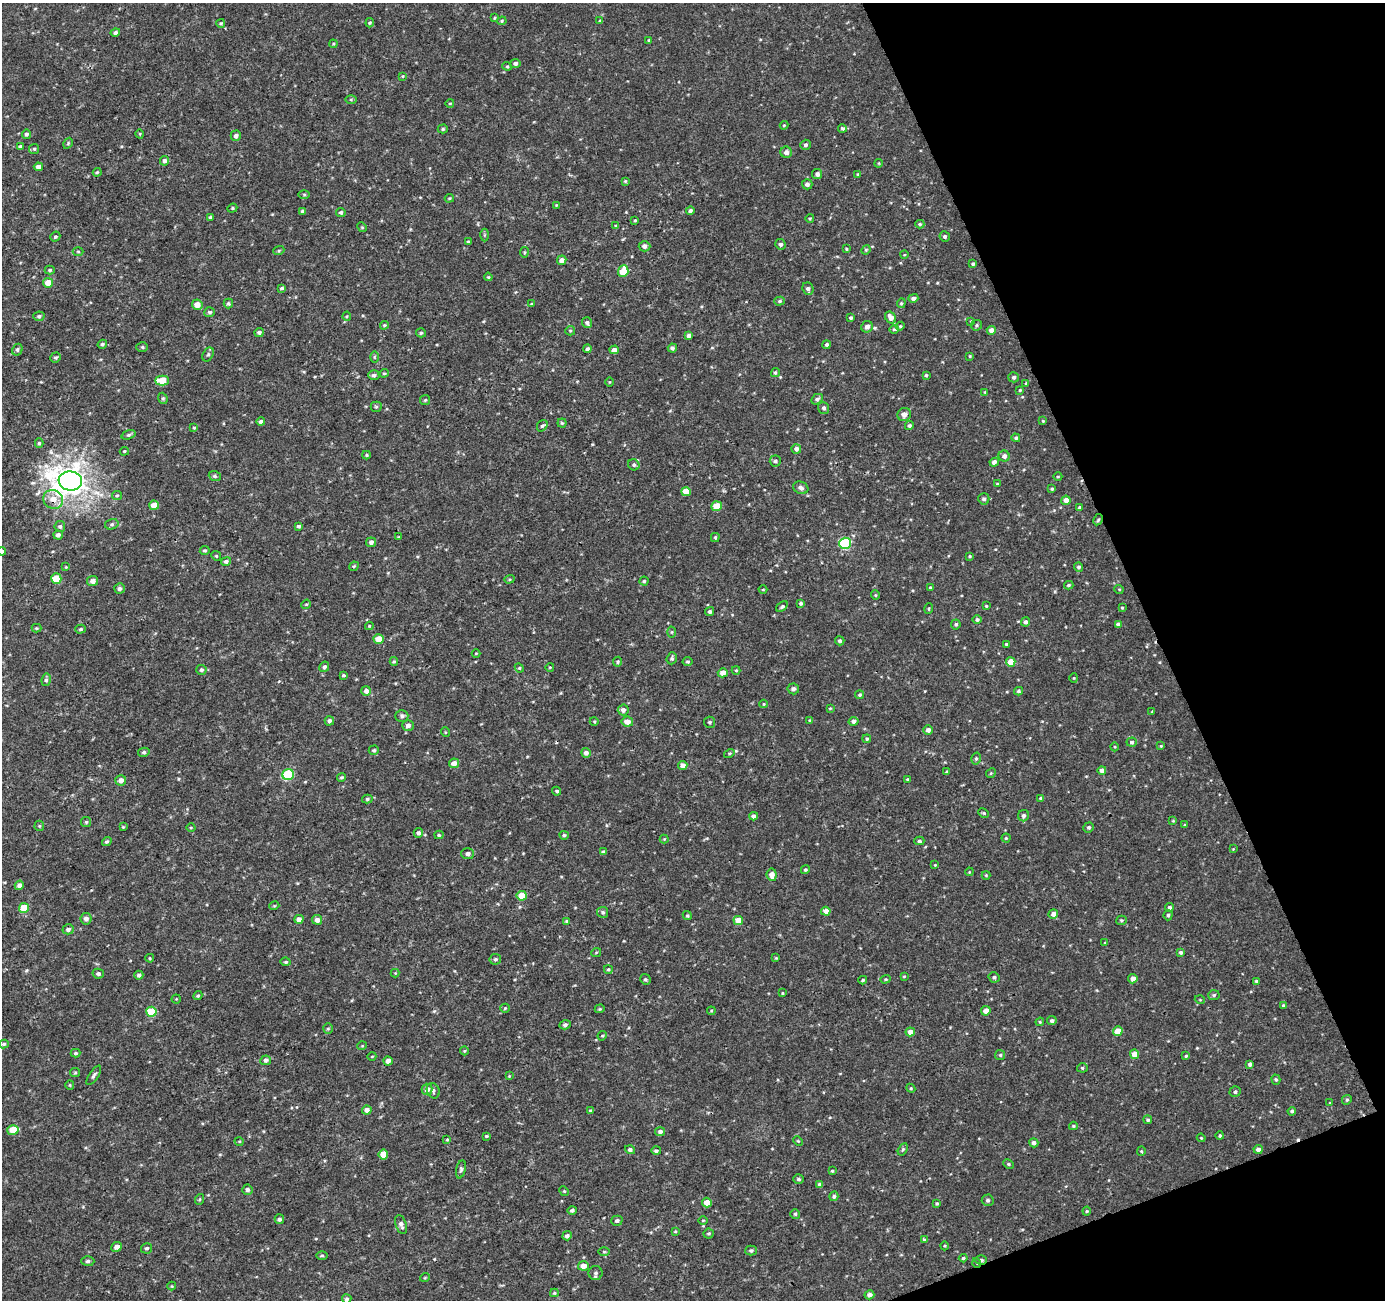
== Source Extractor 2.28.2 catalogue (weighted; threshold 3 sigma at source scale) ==
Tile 12 of 4 x 4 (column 4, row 3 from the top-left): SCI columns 4195-5577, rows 1400-2697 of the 5626 x 5450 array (HDU 1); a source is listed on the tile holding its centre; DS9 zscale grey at full resolution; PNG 1387 x 1302 px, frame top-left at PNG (2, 3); each listed source drawn as its Kron ellipse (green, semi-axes under 4 px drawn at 4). Shown black and unused: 19% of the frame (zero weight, under 3 of 4 exposures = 4% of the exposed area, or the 3 px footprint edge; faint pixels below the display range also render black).
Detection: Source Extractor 2.28.2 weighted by HDU 2 'WHT'; one run over the whole footprint, this tile lists its part. Background 0.00449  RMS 0.003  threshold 0.0136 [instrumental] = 3 sigma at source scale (4.5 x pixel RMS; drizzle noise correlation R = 1.50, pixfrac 1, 0.0396/0.0396 arcsec/px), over >= 5 px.
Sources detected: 407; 2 cosmic-ray / hot-pixel residue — neither listed nor drawn; the other 405 listed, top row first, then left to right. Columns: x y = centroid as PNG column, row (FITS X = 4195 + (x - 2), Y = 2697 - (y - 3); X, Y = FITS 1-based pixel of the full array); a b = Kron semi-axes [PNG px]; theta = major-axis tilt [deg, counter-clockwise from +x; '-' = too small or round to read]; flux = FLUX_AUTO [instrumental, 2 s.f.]
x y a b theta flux
494 18 3 3 - 0.3
502 21 5 4 - 0.33
600 21 4 3 - 0.46
221 23 4 3 - 0.38
370 23 5 3 - 0.36
115 32 5 4 - 0.74
649 40 4 3 - 0.29
333 44 4 3 - 0.28
515 63 5 4 - 0.95
507 66 5 4 - 0.34
403 76 4 3 - 0.27
351 99 5 4 - 0.36
450 103 4 3 - 0.26
784 125 4 4 - 0.27
842 128 4 4 - 0.54
443 129 5 4 - 0.43
26 134 4 4 - 0.54
140 134 4 3 - 0.23
236 136 5 5 - 0.99
68 143 6 4 58 0.38
806 145 5 5 - 0.77
20 146 4 3 - 0.34
34 149 5 5 - 0.47
786 152 6 5 - 1.3
164 161 5 4 - 0.87
879 163 4 3 - 0.26
38 167 4 4 - 1.5
97 172 4 3 - 0.36
817 174 5 5 - 0.86
858 174 4 3 - 0.3
625 181 4 4 - 0.33
807 184 5 5 - 1
304 194 6 4 -1 0.38
449 198 5 4 - 0.37
556 205 4 3 - 0.23
232 208 5 4 - 0.42
303 211 4 3 - 0.62
690 211 4 4 - 0.74
341 212 5 4 - 0.6
210 217 3 3 - 0.41
810 218 4 3 - 0.27
635 220 3 3 - 0.28
920 224 4 4 - 0.49
616 226 4 4 - 0.43
362 227 5 4 - 0.31
484 235 6 4 90 0.42
945 236 5 5 - 0.7
55 237 5 4 - 0.52
468 241 4 3 - 0.35
781 244 5 5 - 0.84
644 246 6 5 - 1.4
846 249 4 3 - 0.34
279 250 5 3 - 0.36
866 250 5 4 - 0.35
78 251 5 3 - 0.31
524 252 5 3 - 0.33
904 255 4 3 - 0.22
562 260 5 4 - 1.5
973 264 4 4 - 0.48
50 270 5 4 - 0.48
623 271 6 5 - 7.1
488 277 4 3 - 0.32
48 283 5 5 - 4
282 288 4 3 - 0.46
808 289 6 5 - 0.88
913 298 5 4 - 0.96
780 301 5 4 - 0.52
228 303 5 4 - 0.48
901 303 5 4 - 0.39
531 304 4 3 - 0.29
197 305 5 5 - 3.1
210 312 5 5 - 0.59
39 316 6 4 11 0.58
347 316 4 4 - 0.33
890 317 6 5 - 1.9
851 318 3 3 - 0.51
971 321 3 3 - 0.21
587 323 5 5 - 0.87
384 325 4 3 - 0.38
976 325 5 5 - 0.49
900 326 4 4 - 0.38
867 327 6 5 - 1.2
894 329 4 4 - 0.36
991 330 4 4 - 1.8
570 331 5 4 - 0.38
259 332 4 4 - 0.7
421 333 5 4 - 0.56
689 336 4 4 - 0.99
102 344 5 4 - 0.51
827 345 4 4 - 0.59
142 347 6 5 - 0.5
672 348 4 4 - 0.69
588 349 4 4 - 0.61
17 350 6 5 - 0.62
614 350 4 4 - 1.5
208 354 7 5 62 0.62
970 356 3 2 - 0.28
56 357 5 5 - 0.49
374 357 5 3 - 0.32
775 372 4 4 - 0.46
384 373 4 3 - 0.32
374 375 5 5 - 0.9
926 375 4 3 - 0.41
1014 377 5 5 - 0.72
162 381 7 5 -1 6.3
609 382 5 3 - 0.26
1026 383 4 3 - 0.36
1020 390 3 3 - 0.31
985 392 4 2 - 0.21
163 398 6 4 -69 0.44
817 399 6 5 - 0.77
425 400 5 5 - 0.42
376 407 5 5 - 0.45
824 408 6 5 - 0.66
904 414 7 6 - 1.7
1043 421 4 3 - 0.29
261 422 4 4 - 0.77
562 423 4 4 - 0.38
542 426 6 5 - 0.67
909 426 4 4 - 0.55
194 428 4 4 - 0.34
129 435 7 4 18 0.53
1016 438 4 4 - 0.53
39 443 4 4 - 0.46
796 449 5 4 - 1.2
124 451 5 3 - 0.33
367 455 4 4 - 0.38
1004 456 5 5 - 1.3
775 461 5 5 - 0.73
994 462 5 4 - 1.5
634 465 6 5 - 0.7
215 476 6 5 - 0.51
1058 477 4 3 - 0.28
70 481 12 9 -9 370
997 484 3 3 - 0.28
801 488 8 6 -24 1
1052 489 4 3 - 0.45
686 492 5 4 - 3.3
117 495 5 4 - 0.36
53 499 10 9 - 3.5
984 499 6 5 - 0.82
1066 500 4 4 - 2.1
154 505 5 4 - 3.4
716 506 5 5 - 5
1079 507 4 3 - 0.32
1098 520 6 4 61 0.51
112 524 7 5 15 0.59
60 526 5 5 - 0.63
298 526 4 4 - 0.55
58 535 5 4 - 0.99
399 537 3 3 - 0.29
715 537 4 3 - 0.4
371 542 5 5 - 1.2
845 543 6 5 - 25
205 550 5 4 - 0.51
2 551 4 4 - 0.64
216 556 5 4 - 0.38
970 556 3 3 - 0.33
226 561 5 4 - 0.76
354 566 5 4 - 0.31
66 567 4 3 - 0.24
1078 567 4 4 - 0.63
56 578 5 5 - 5.4
509 579 5 4 - 0.37
93 581 5 5 - 1.4
644 581 4 4 - 0.42
1069 585 5 3 - 0.47
931 588 4 3 - 0.56
120 589 5 5 - 0.84
763 589 4 3 - 0.25
1119 589 5 3 - 0.25
875 595 4 4 - 0.31
801 603 4 3 - 0.53
306 604 5 4 - 0.37
986 606 3 3 - 0.32
782 607 7 4 37 0.45
1122 608 3 3 - 0.28
929 609 5 3 - 0.4
710 612 5 4 - 0.71
977 620 5 4 - 0.64
1025 622 4 4 - 0.82
956 624 5 5 - 0.57
1118 624 4 4 - 0.92
369 626 4 4 - 0.27
37 628 5 4 - 0.33
81 629 5 4 - 0.42
672 632 5 3 - 0.33
379 639 5 5 - 4.5
840 641 5 4 - 0.61
1006 644 4 3 - 0.35
476 653 4 3 - 0.24
672 658 6 5 - 0.58
394 661 4 4 - 0.39
618 662 5 4 - 0.49
688 662 5 4 - 0.48
1011 662 4 4 - 4.6
324 667 5 4 - 0.72
550 667 4 3 - 0.25
519 668 5 4 - 0.38
201 670 5 5 - 0.65
736 670 4 4 - 0.32
723 673 5 4 - 2.6
343 675 3 3 - 0.38
1074 678 4 4 - 0.26
46 680 6 4 80 0.67
793 689 6 5 - 0.83
366 691 5 5 - 1.2
1018 691 4 3 - 0.5
860 695 4 4 - 0.44
764 704 4 4 - 0.28
830 708 4 3 - 0.26
623 710 5 5 - 1.3
1152 711 4 2 - 0.2
402 716 6 6 - 0.77
810 720 4 2 - 0.25
329 721 4 4 - 0.97
594 721 4 3 - 0.26
854 721 5 4 - 1
627 722 5 5 - 2.4
709 722 5 5 - 0.62
408 725 5 5 - 1.2
928 730 5 4 - 1.3
445 732 5 3 - 0.27
867 739 4 4 - 0.44
1132 742 5 4 - 0.72
1161 746 4 3 - 0.26
1115 747 4 3 - 0.26
374 750 5 4 - 0.45
144 752 6 4 14 0.54
586 753 5 5 - 1.2
729 753 5 4 - 0.39
976 758 6 5 - 0.53
454 763 5 5 - 2.1
683 765 4 4 - 1.5
1102 770 4 4 - 1.5
947 772 4 4 - 0.36
991 773 5 4 - 0.35
288 775 6 5 - 21
341 777 4 4 - 0.46
907 779 4 3 - 0.29
121 780 5 5 - 1.6
557 791 4 4 - 0.49
1041 798 4 3 - 0.69
367 799 5 4 - 0.46
984 813 6 4 -26 0.39
754 816 4 4 - 1.2
1024 816 6 5 - 0.74
1173 821 3 3 - 0.27
86 822 5 5 - 0.41
1185 825 4 4 - 0.34
39 826 5 5 - 0.41
123 827 3 3 - 0.27
1089 827 5 5 - 0.61
191 828 4 3 - 0.25
418 833 5 4 - 0.97
439 835 4 4 - 0.43
564 835 4 4 - 0.5
1006 838 4 4 - 0.35
664 839 4 4 - 0.3
107 841 5 4 - 0.52
919 841 5 4 - 0.58
1233 849 4 3 - 0.22
603 852 4 3 - 0.82
468 854 6 5 - 1.1
935 865 4 3 - 0.27
805 870 5 4 - 0.46
969 872 4 3 - 0.24
772 875 6 5 - 2.2
986 875 4 4 - 0.3
19 885 5 4 - 0.98
522 896 5 4 - 5.5
274 906 5 3 - 0.28
1169 907 4 4 - 0.7
24 908 5 5 - 7.6
826 911 5 4 - 2.1
603 912 5 5 - 0.59
1053 914 5 4 - 1.7
1168 915 5 4 - 0.5
687 916 5 4 - 0.4
86 919 6 5 - 1.2
299 919 4 4 - 1.5
317 920 5 5 - 1.4
738 920 5 4 - 3.3
1121 920 5 4 - 0.41
566 921 4 4 - 0.31
68 929 5 5 - 0.98
1105 943 3 3 - 0.24
1181 952 4 4 - 0.55
596 953 5 3 - 0.24
150 958 4 4 - 0.29
776 958 4 3 - 0.27
495 959 5 5 - 0.6
286 962 5 4 - 0.43
608 969 4 4 - 0.46
395 973 4 4 - 0.26
98 974 5 5 - 0.84
139 975 4 4 - 0.72
904 976 4 3 - 0.26
994 977 5 5 - 0.59
645 979 5 5 - 0.55
885 979 5 4 - 0.35
1133 979 4 4 - 1.9
863 980 4 3 - 0.38
1256 981 4 4 - 0.38
782 993 3 3 - 0.29
1214 995 6 5 - 0.52
198 996 5 4 - 0.42
176 999 4 4 - 0.33
1200 1000 5 3 - 0.25
1283 1006 4 4 - 0.5
505 1008 5 4 - 0.35
600 1009 5 4 - 0.38
711 1011 4 3 - 0.3
986 1011 5 4 - 2.5
151 1012 5 5 - 11
1052 1021 5 4 - 0.83
1040 1022 4 4 - 0.36
565 1025 5 4 - 0.76
328 1029 5 4 - 0.41
1118 1031 5 4 - 3.6
910 1032 5 4 - 1.8
602 1036 5 4 - 0.33
4 1044 5 4 - 0.53
362 1046 5 3 - 0.24
464 1051 4 4 - 0.28
76 1053 5 4 - 0.46
1134 1054 4 4 - 3.1
1000 1055 5 5 - 0.52
372 1056 4 3 - 0.22
1186 1056 4 3 - 0.32
266 1060 5 4 - 0.75
388 1061 4 4 - 1.4
1250 1064 4 4 - 0.75
1082 1068 5 4 - 0.45
75 1073 5 4 - 0.37
94 1075 11 4 56 0.82
509 1076 3 3 - 0.22
1276 1080 5 4 - 0.46
70 1085 5 4 - 0.34
911 1088 4 4 - 0.39
427 1089 5 5 - 1.7
433 1091 8 6 -67 0.87
1235 1092 5 5 - 0.65
1347 1100 5 4 - 0.5
1330 1103 4 2 - 0.19
367 1110 5 4 - 1.6
591 1111 4 3 - 0.54
1292 1111 4 4 - 0.6
1148 1120 4 4 - 0.54
1073 1126 4 3 - 0.33
13 1130 5 5 - 6.2
660 1132 5 4 - 0.83
486 1136 4 3 - 0.34
1220 1136 4 4 - 0.41
1201 1138 4 3 - 0.27
447 1140 4 3 - 0.29
239 1141 4 3 - 0.27
798 1141 5 3 - 0.28
1034 1143 4 4 - 0.91
903 1149 6 4 59 0.42
1258 1149 4 4 - 1.2
630 1150 5 4 - 0.84
656 1151 5 4 - 0.6
1141 1151 4 4 - 0.35
383 1154 5 5 - 3.8
1008 1164 5 4 - 0.44
461 1169 9 5 77 0.65
832 1171 4 4 - 0.36
799 1179 5 4 - 0.55
820 1184 4 3 - 0.65
247 1190 5 5 - 1
564 1191 5 4 - 0.32
834 1196 5 4 - 0.64
200 1199 5 3 - 0.3
988 1200 6 6 - 0.74
707 1203 5 5 - 3
937 1203 4 4 - 0.42
572 1210 4 4 - 0.66
1087 1211 4 4 - 0.34
795 1214 5 5 - 0.49
279 1219 5 4 - 0.7
703 1220 5 3 - 0.28
617 1221 6 5 - 0.75
401 1225 10 5 -71 1.2
675 1231 4 3 - 0.33
709 1233 5 5 - 0.47
567 1236 5 4 - 0.81
924 1240 4 3 - 0.47
945 1246 4 3 - 0.26
117 1247 5 5 - 1.5
147 1248 5 5 - 0.65
751 1251 5 5 - 0.69
604 1252 6 4 -1 0.31
322 1255 5 3 - 0.35
963 1258 4 4 - 0.42
981 1260 6 4 3 0.78
88 1261 6 5 - 0.75
977 1263 5 3 - 0.28
583 1266 5 4 - 2.2
596 1273 7 7 - 0.9
425 1277 5 3 - 0.26
172 1286 4 4 - 0.29
554 1293 4 4 - 0.37
869 1295 5 4 - 1.1
347 1299 5 4 - 0.65
Overlapping masked pixels (flux is a lower limit): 5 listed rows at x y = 70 481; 53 499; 1098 520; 981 1260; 977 1263
Isophote crosses this tile's border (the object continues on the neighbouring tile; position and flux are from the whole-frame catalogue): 1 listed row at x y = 2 551